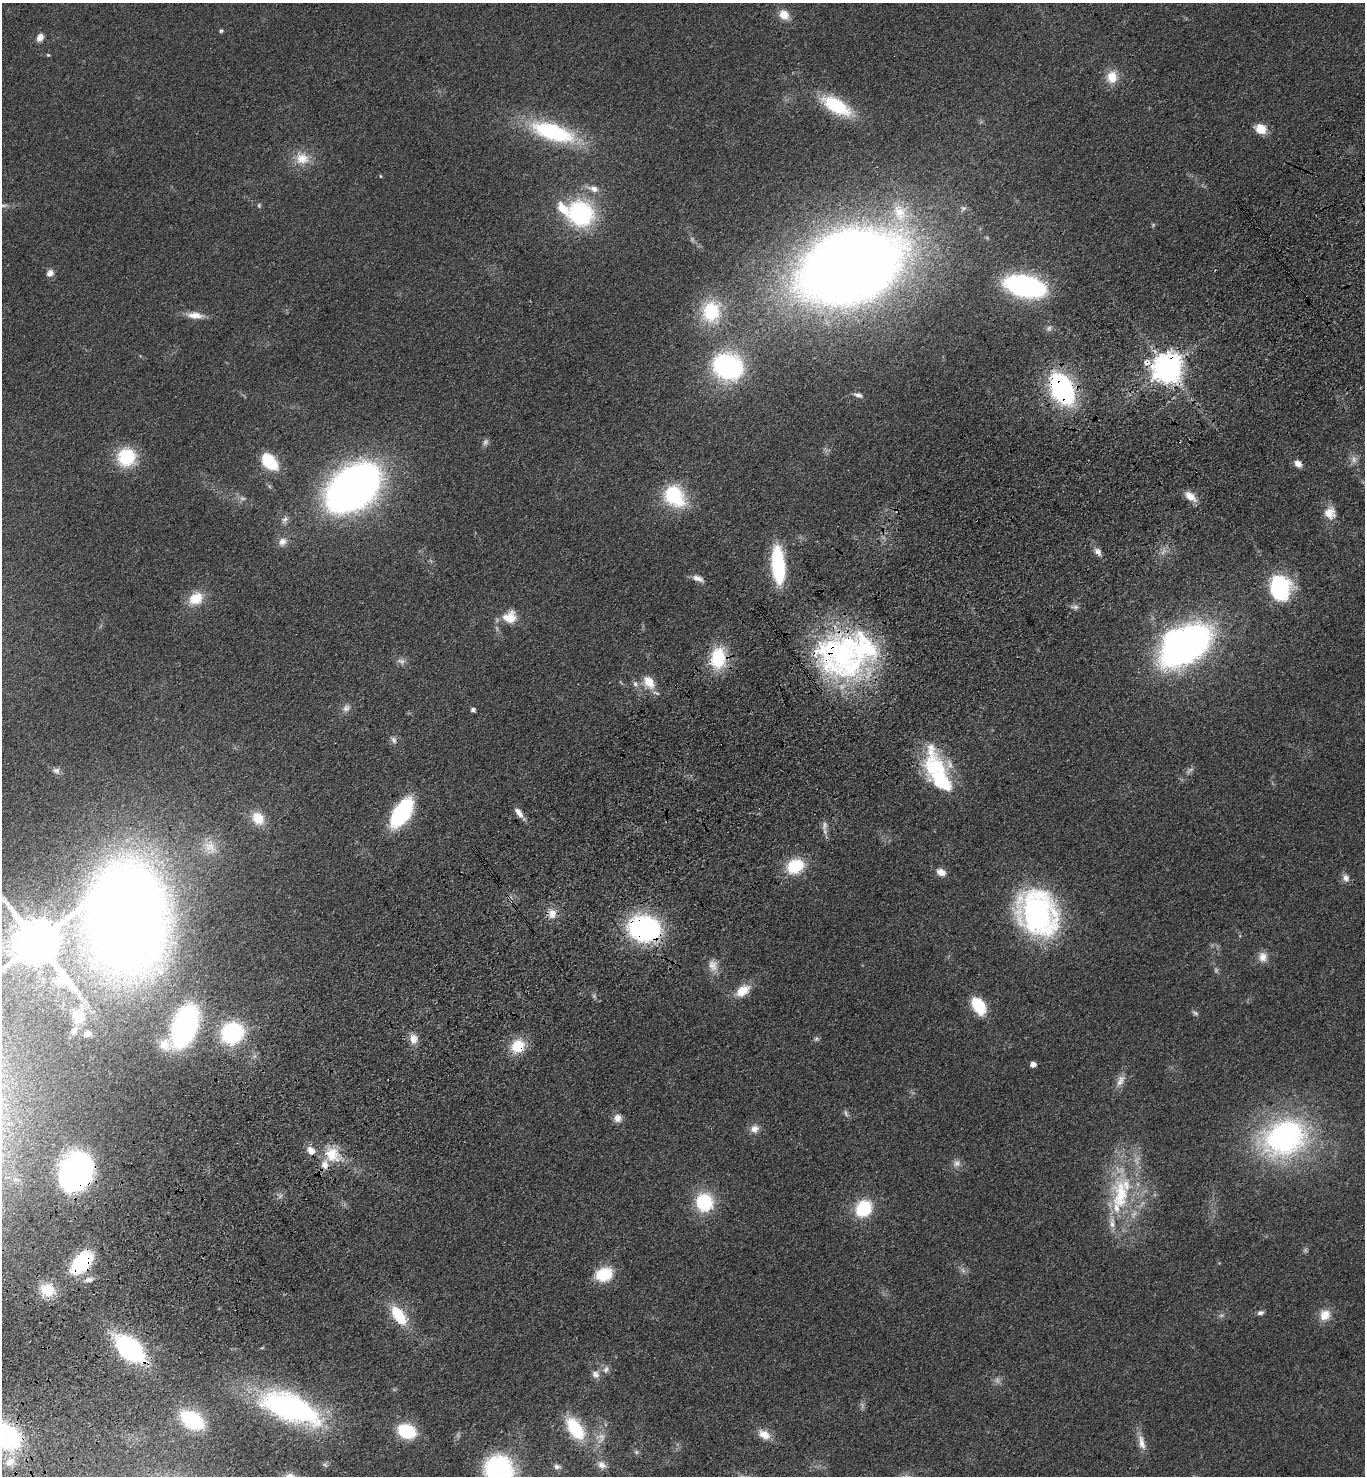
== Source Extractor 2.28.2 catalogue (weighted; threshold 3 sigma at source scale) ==
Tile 7 of 4 x 4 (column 3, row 2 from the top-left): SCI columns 3098-4460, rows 3045-4518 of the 6056 x 6087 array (HDU 1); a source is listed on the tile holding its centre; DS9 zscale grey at full resolution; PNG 1367 x 1478 px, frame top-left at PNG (2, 3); no overlay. Shown black and unused: <1% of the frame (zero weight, under 3 of 4 exposures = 6% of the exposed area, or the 3 px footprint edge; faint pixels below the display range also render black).
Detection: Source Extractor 2.28.2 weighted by HDU 2 'WHT'; one run over the whole footprint, this tile lists its part. Background 0.072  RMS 0.0064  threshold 0.0287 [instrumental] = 3 sigma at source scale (4.5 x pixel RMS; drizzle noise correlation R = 1.50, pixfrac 1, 0.05/0.05 arcsec/px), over >= 5 px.
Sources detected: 135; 14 too faint to see at this stretch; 1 inside a brighter object's white glare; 2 cosmic-ray / hot-pixel residue — not listed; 8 inside a brighter listed object's ellipse — not listed separately; the other 110 listed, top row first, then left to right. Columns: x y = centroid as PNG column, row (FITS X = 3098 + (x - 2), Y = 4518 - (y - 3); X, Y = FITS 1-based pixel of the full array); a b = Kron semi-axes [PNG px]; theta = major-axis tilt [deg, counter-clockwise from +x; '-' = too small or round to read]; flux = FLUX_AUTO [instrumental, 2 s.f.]
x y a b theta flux
784 15 13 11 -47 8
221 31 5 4 - 1.2
40 37 10 8 67 4.1
48 55 5 4 - 0.68
1112 77 16 13 90 11
836 106 28 12 -28 47
1261 129 12 10 -33 9.9
553 132 46 17 -18 82
302 158 21 17 -18 13
380 176 5 3 - 0.59
593 189 15 8 -17 5.8
259 205 6 4 -85 1.1
580 213 23 20 -43 89
899 213 31 18 -71 26
850 267 68 45 22 1400
50 273 9 8 - 3.7
1025 286 26 13 -13 190
711 312 28 23 88 37
195 315 21 8 -5 7.8
1049 328 9 8 - 2.3
1147 362 9 8 - 4.3
728 366 28 22 -23 110
1167 368 9 9 - 1100
1062 389 25 15 -62 130
858 395 12 6 -13 2.5
485 442 10 7 66 2.2
126 457 16 16 - 41
1354 459 12 7 -85 3.5
269 461 14 9 -48 40
1298 464 8 7 - 4.6
353 487 44 29 39 440
674 496 27 21 -48 40
1190 496 16 8 -39 6.6
242 498 8 6 -2 2.2
1330 513 16 15 - 8.4
285 519 9 6 12 2.4
282 541 12 10 48 4.5
1098 552 11 7 -57 3.8
778 565 29 10 -85 77
698 578 15 7 -20 4.1
1280 588 26 22 -78 56
196 598 20 15 33 14
510 617 17 15 18 13
1185 646 38 21 36 370
840 654 62 54 -11 170
718 658 21 15 84 38
401 661 12 7 -21 3.2
649 682 14 11 -58 13
635 684 10 6 -54 2.4
346 708 13 9 31 3.6
473 710 4 4 - 2.3
394 740 10 6 -62 2.4
1190 770 12 5 37 2.2
56 771 11 8 -11 2.8
940 780 55 21 -67 54
402 813 22 11 57 99
519 813 13 6 -52 5.4
258 818 17 14 -45 13
210 847 22 17 -71 13
795 866 18 14 25 28
941 872 11 8 -21 5.5
1346 878 11 8 -66 3.6
1038 913 44 34 -61 170
552 914 14 10 84 6.6
127 917 84 69 87 1100
644 929 24 19 -9 150
37 942 13 11 -53 4000
1263 957 13 11 -85 5.8
743 991 18 11 35 13
978 1006 17 11 -58 27
1195 1013 9 5 -33 1.5
78 1016 18 17 - 11
184 1026 30 16 64 210
232 1033 17 16 - 80
87 1034 6 5 - 4.5
414 1039 13 10 -85 6.2
816 1039 7 5 -19 1.3
518 1046 16 15 - 18
1033 1065 5 4 - 4.2
1120 1080 18 9 63 5.6
846 1113 11 4 -71 1.6
617 1118 10 10 - 4.8
754 1129 11 10 - 4.9
1285 1137 50 38 24 170
332 1154 24 19 -38 19
76 1171 33 27 61 150
1120 1195 57 26 89 65
704 1202 19 18 - 37
863 1208 16 13 51 35
81 1263 20 11 47 74
604 1274 15 11 18 30
89 1280 12 7 11 3.3
47 1290 17 15 -22 18
1260 1313 8 6 13 2
1325 1315 15 13 63 9.2
399 1316 25 13 -53 24
130 1349 24 14 -42 140
606 1369 11 8 67 3.3
595 1374 12 9 -43 3.9
290 1408 60 24 -22 180
192 1420 20 13 -32 60
575 1428 27 14 -56 36
407 1431 15 11 -20 41
764 1434 17 11 -30 8
5 1436 30 20 -31 110
1142 1442 23 9 -76 6.9
10 1462 16 9 35 5.8
602 1465 14 10 -39 4.9
557 1466 10 7 -7 2.3
499 1469 31 30 - 94
Overlapping masked pixels (flux is a lower limit): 16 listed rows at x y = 850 267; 1147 362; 1167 368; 1062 389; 1098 552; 840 654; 718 658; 940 780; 644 929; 232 1033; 518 1046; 332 1154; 76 1171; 81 1263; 130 1349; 5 1436
Isophote crosses this tile's border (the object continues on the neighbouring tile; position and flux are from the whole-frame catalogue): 3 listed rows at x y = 127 917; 5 1436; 499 1469